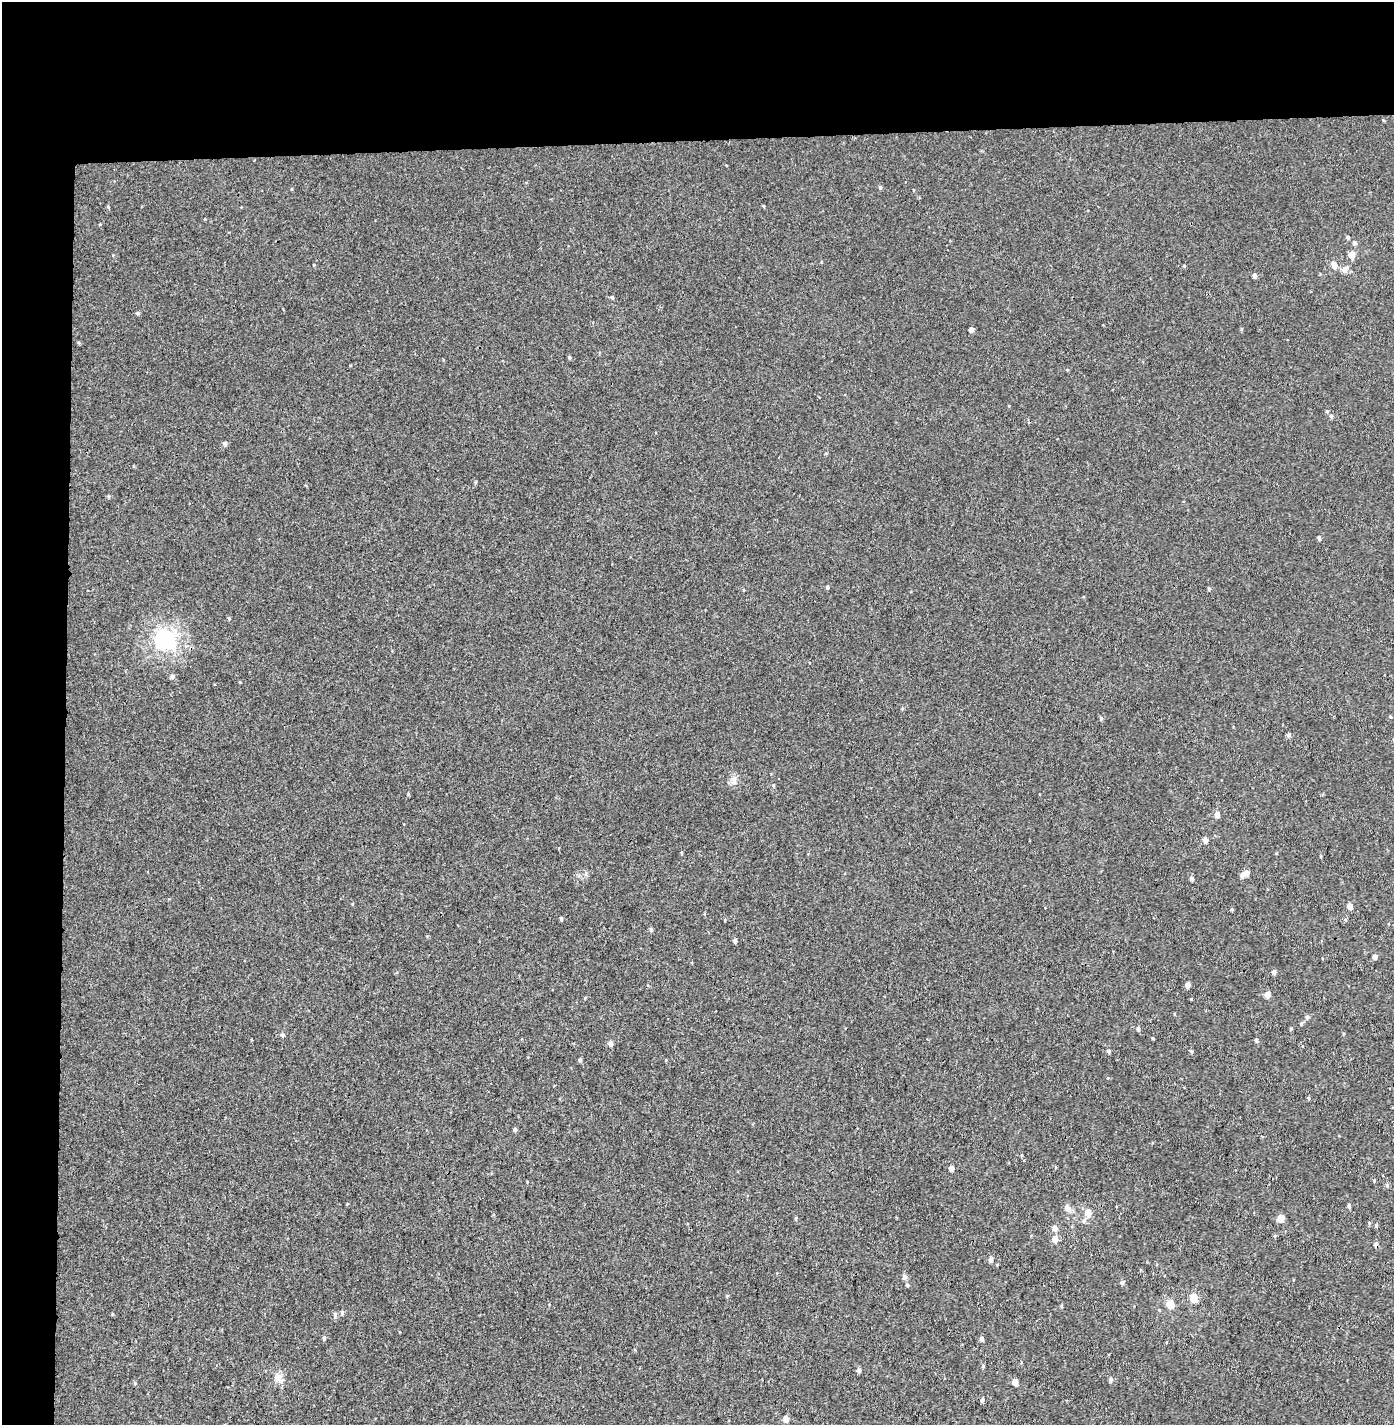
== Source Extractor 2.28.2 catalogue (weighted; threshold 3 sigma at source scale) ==
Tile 1 of 3 x 3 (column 1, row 1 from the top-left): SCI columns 39-1430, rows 2970-4392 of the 4243 x 4517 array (HDU 1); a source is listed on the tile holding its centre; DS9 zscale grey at full resolution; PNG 1396 x 1427 px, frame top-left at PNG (2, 2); no overlay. Shown black and unused: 14% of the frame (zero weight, under 3 of 4 exposures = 6% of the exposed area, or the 3 px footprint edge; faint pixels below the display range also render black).
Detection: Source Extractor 2.28.2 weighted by HDU 2 'WHT'; one run over the whole footprint, this tile lists its part. Background 0.00101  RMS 0.0036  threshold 0.0163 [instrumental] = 3 sigma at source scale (4.5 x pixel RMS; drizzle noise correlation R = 1.50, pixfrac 1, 0.0396/0.0396 arcsec/px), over >= 5 px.
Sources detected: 80; all 80 listed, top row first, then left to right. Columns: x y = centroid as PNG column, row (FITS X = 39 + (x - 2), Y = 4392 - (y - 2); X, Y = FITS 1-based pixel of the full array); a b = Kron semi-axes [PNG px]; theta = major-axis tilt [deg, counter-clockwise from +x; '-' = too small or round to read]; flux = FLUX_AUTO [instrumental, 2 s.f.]
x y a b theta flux
880 187 5 4 - 0.5
292 189 4 3 - 0.3
108 207 4 3 - 0.39
1348 237 5 4 - 0.58
1354 243 5 5 - 0.77
1352 255 6 5 - 3.5
1334 265 6 5 - 2.3
1184 266 4 3 - 0.3
1345 269 12 6 46 1.6
1254 276 5 4 - 0.98
612 297 4 4 - 0.49
137 313 5 4 - 0.46
971 330 4 4 - 1.4
569 357 4 4 - 0.4
1327 411 4 4 - 0.41
1331 416 5 4 - 0.6
225 443 5 5 - 0.83
109 496 5 3 - 0.37
1319 538 5 4 - 0.72
827 587 4 4 - 0.49
1209 589 5 3 - 0.36
165 640 7 7 - 130
172 676 6 5 - 0.8
1101 718 5 5 - 0.53
1288 735 5 4 - 0.97
773 785 5 3 - 0.33
1217 815 5 4 - 2
1205 840 5 4 - 1.7
1246 873 5 5 - 2.1
1242 875 6 6 - 1
1191 878 4 4 - 1.1
1350 906 5 4 - 2.5
561 919 4 3 - 0.5
651 929 5 4 - 0.61
735 941 5 4 - 0.87
1375 957 4 4 - 1.5
1274 972 4 4 - 1.3
1188 984 5 4 - 1.4
1267 994 5 5 - 2.6
1191 999 3 3 - 0.28
1307 1017 5 5 - 0.77
1138 1029 5 4 - 0.92
282 1035 5 4 - 0.73
1256 1040 4 4 - 0.72
610 1043 6 5 - 1.1
1109 1051 4 4 - 0.69
1191 1051 5 3 - 0.39
580 1060 6 4 70 0.49
1309 1098 5 3 - 0.33
515 1129 5 4 - 0.6
951 1168 5 4 - 1.7
1374 1180 5 3 - 0.28
1387 1185 5 4 - 0.66
1349 1206 5 4 - 0.65
1067 1208 9 6 -46 1.7
1088 1213 6 5 - 4.1
796 1218 5 3 - 0.36
1281 1218 5 4 - 5.4
1369 1223 5 4 - 0.43
1376 1226 5 3 - 0.43
1055 1228 6 5 - 1.7
1275 1236 5 3 - 0.31
1055 1239 5 5 - 3.3
1376 1244 5 5 - 1
991 1259 5 4 - 1.4
904 1277 8 6 -59 1
1122 1282 5 5 - 0.75
907 1285 4 3 - 0.5
1193 1298 5 4 - 9.6
1170 1304 5 5 - 7.5
342 1312 5 4 - 0.66
324 1338 5 4 - 0.56
981 1338 5 4 - 0.91
983 1366 4 4 - 0.4
859 1370 5 5 - 0.94
278 1378 11 10 - 2.2
1111 1380 5 4 - 0.83
1015 1382 5 4 - 3.3
982 1400 5 4 - 0.72
786 1419 5 4 - 2.3
Overlapping masked pixels (flux is a lower limit): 1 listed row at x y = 1376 1244
Unlisted compact peaks at least as high as the median listed source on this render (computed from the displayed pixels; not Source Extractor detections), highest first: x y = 408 794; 335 1314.